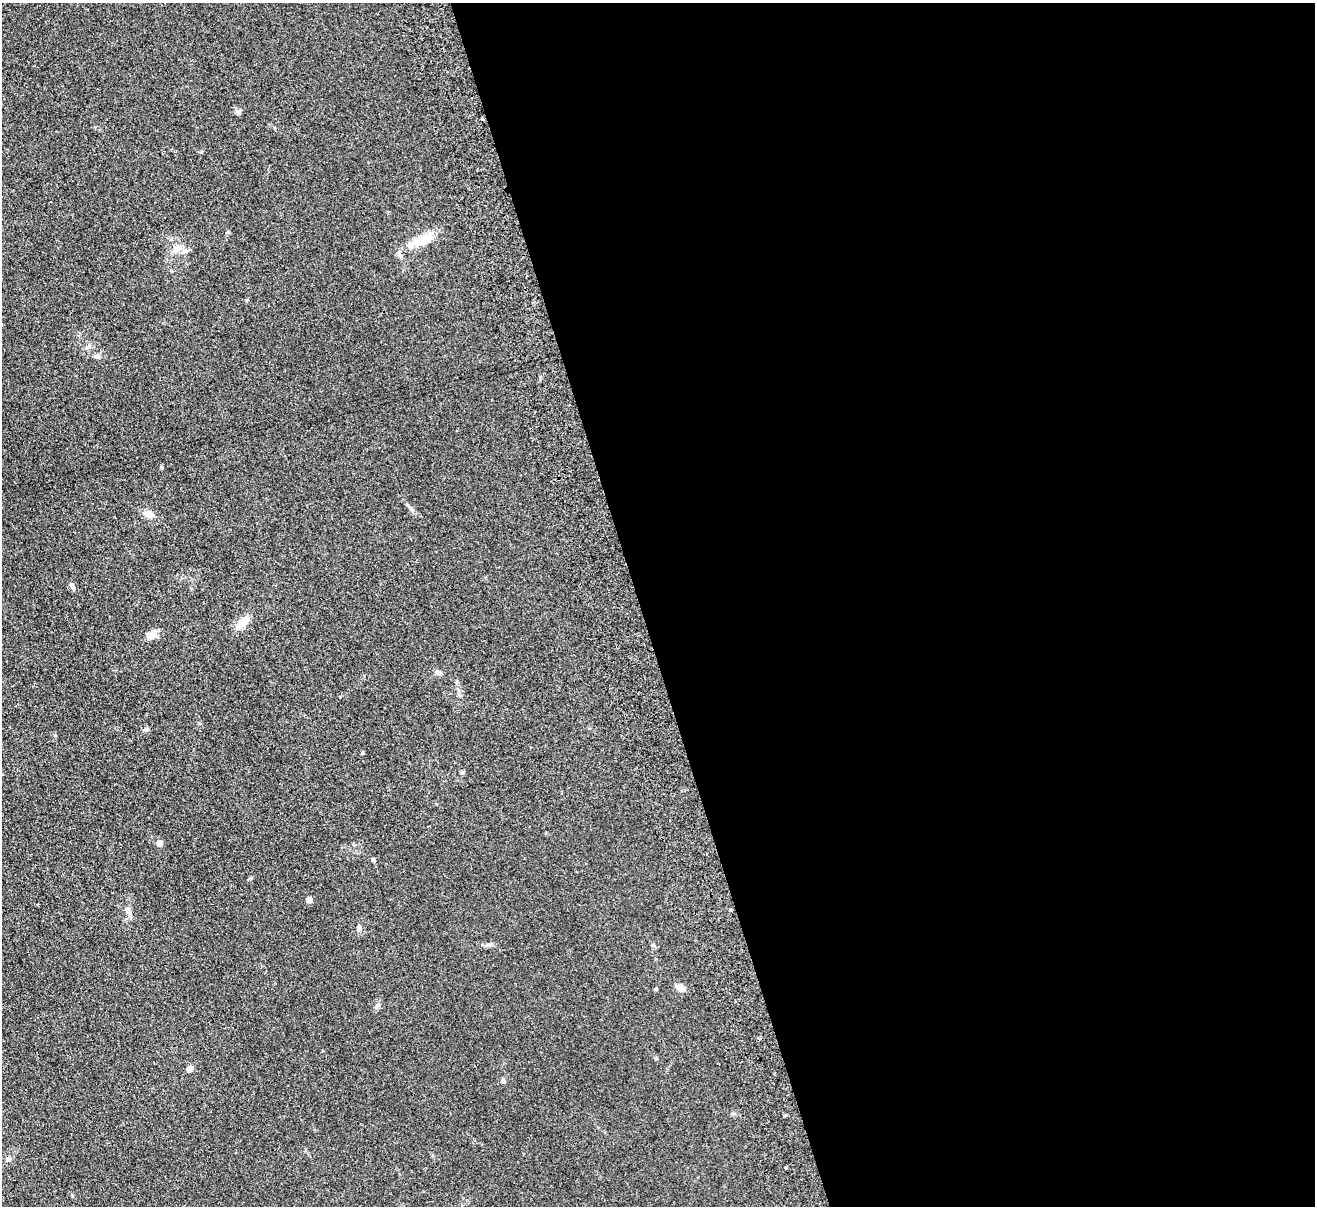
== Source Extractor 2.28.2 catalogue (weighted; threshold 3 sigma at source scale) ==
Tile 8 of 4 x 4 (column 4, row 2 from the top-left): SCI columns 3994-5306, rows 2696-3899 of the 5362 x 5269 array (HDU 1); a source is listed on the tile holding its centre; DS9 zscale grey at full resolution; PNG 1317 x 1208 px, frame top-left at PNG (2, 3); no overlay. Shown black and unused: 51% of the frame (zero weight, under 2 of 3 exposures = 3% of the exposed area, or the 3 px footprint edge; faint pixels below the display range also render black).
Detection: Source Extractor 2.28.2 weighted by HDU 2 'WHT'; one run over the whole footprint, this tile lists its part. Background 0.13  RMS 0.011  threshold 0.0508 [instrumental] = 3 sigma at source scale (4.5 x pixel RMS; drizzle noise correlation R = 1.50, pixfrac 1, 0.05/0.05 arcsec/px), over >= 5 px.
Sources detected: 26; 1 cosmic-ray / hot-pixel residue — not listed; the other 25 listed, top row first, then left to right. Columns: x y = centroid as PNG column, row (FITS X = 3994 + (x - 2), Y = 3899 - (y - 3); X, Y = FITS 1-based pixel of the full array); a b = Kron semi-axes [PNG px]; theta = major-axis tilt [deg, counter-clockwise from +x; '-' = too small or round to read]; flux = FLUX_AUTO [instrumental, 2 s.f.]
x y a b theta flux
238 112 7 6 - 2.4
422 240 25 10 29 18
176 249 10 6 41 4.6
399 255 7 6 - 2.8
97 356 7 4 0 2.1
149 514 7 6 - 12
72 586 9 5 -53 3.8
243 622 17 9 46 12
151 635 13 8 42 8.4
438 672 11 5 -16 3
146 729 6 5 - 2.2
362 753 4 3 - 1.2
159 843 7 6 - 4.7
373 859 5 4 - 1.7
309 900 4 4 - 12
731 910 3 3 - 2.5
129 911 11 7 -73 4.5
359 928 9 4 -83 2.3
680 988 10 7 -36 7.5
656 989 4 4 - 1.4
656 1058 4 4 - 1.2
190 1069 5 4 - 15
503 1081 6 6 - 2.3
8 1159 6 6 - 3.5
786 1168 3 3 - 2.5
Unlisted compact peaks at least as high as the median listed source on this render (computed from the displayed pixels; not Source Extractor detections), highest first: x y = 161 467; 228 232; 378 1005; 55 735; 653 945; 490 944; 408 505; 340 697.